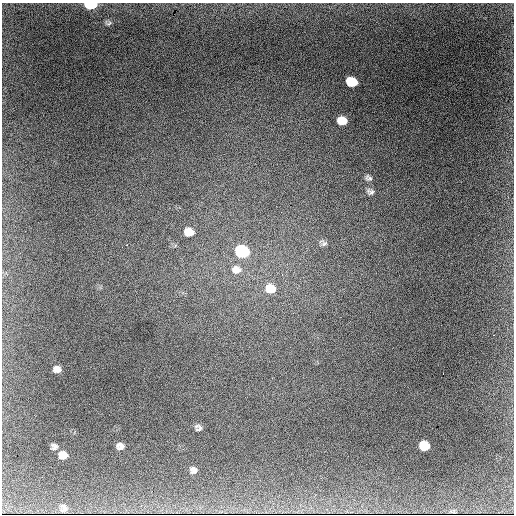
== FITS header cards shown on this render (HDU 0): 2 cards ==
NAXIS1  =                  512
NAXIS2  =                  512

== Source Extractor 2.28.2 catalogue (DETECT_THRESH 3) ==
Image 512 x 512 px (HDU 0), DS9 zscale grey, 1 PNG px = 1 image px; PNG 516 x 516 px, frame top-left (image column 1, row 512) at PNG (2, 3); no overlay
Background 1160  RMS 33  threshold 98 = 3 sigma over >= 5 px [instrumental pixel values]
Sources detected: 22; all 22 listed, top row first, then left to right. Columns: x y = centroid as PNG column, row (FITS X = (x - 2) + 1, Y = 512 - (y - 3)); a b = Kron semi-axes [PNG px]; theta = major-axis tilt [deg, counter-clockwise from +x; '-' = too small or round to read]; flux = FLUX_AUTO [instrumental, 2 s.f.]
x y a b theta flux
90 5 9 5 1 100000
108 23 10 5 5 5200
351 82 9 7 -20 66000
342 121 8 7 - 32000
368 178 10 7 -38 7000
370 192 11 7 -28 8200
189 232 9 8 - 29000
323 243 12 7 -30 7900
242 252 9 8 - 210000
234 268 11 6 48 8500
238 270 13 9 35 15000
270 289 12 10 -22 34000
57 369 7 6 - 12000
198 427 8 7 - 7400
423 444 8 5 54 33000
54 446 6 5 - 7300
120 446 7 6 - 9700
426 447 7 4 47 27000
63 455 8 7 - 20000
194 470 6 5 - 7900
152 491 2 2 - 63000
63 508 7 5 -85 6200
At the frame edge (FLAGS 8, measured only in part): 1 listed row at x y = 90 5